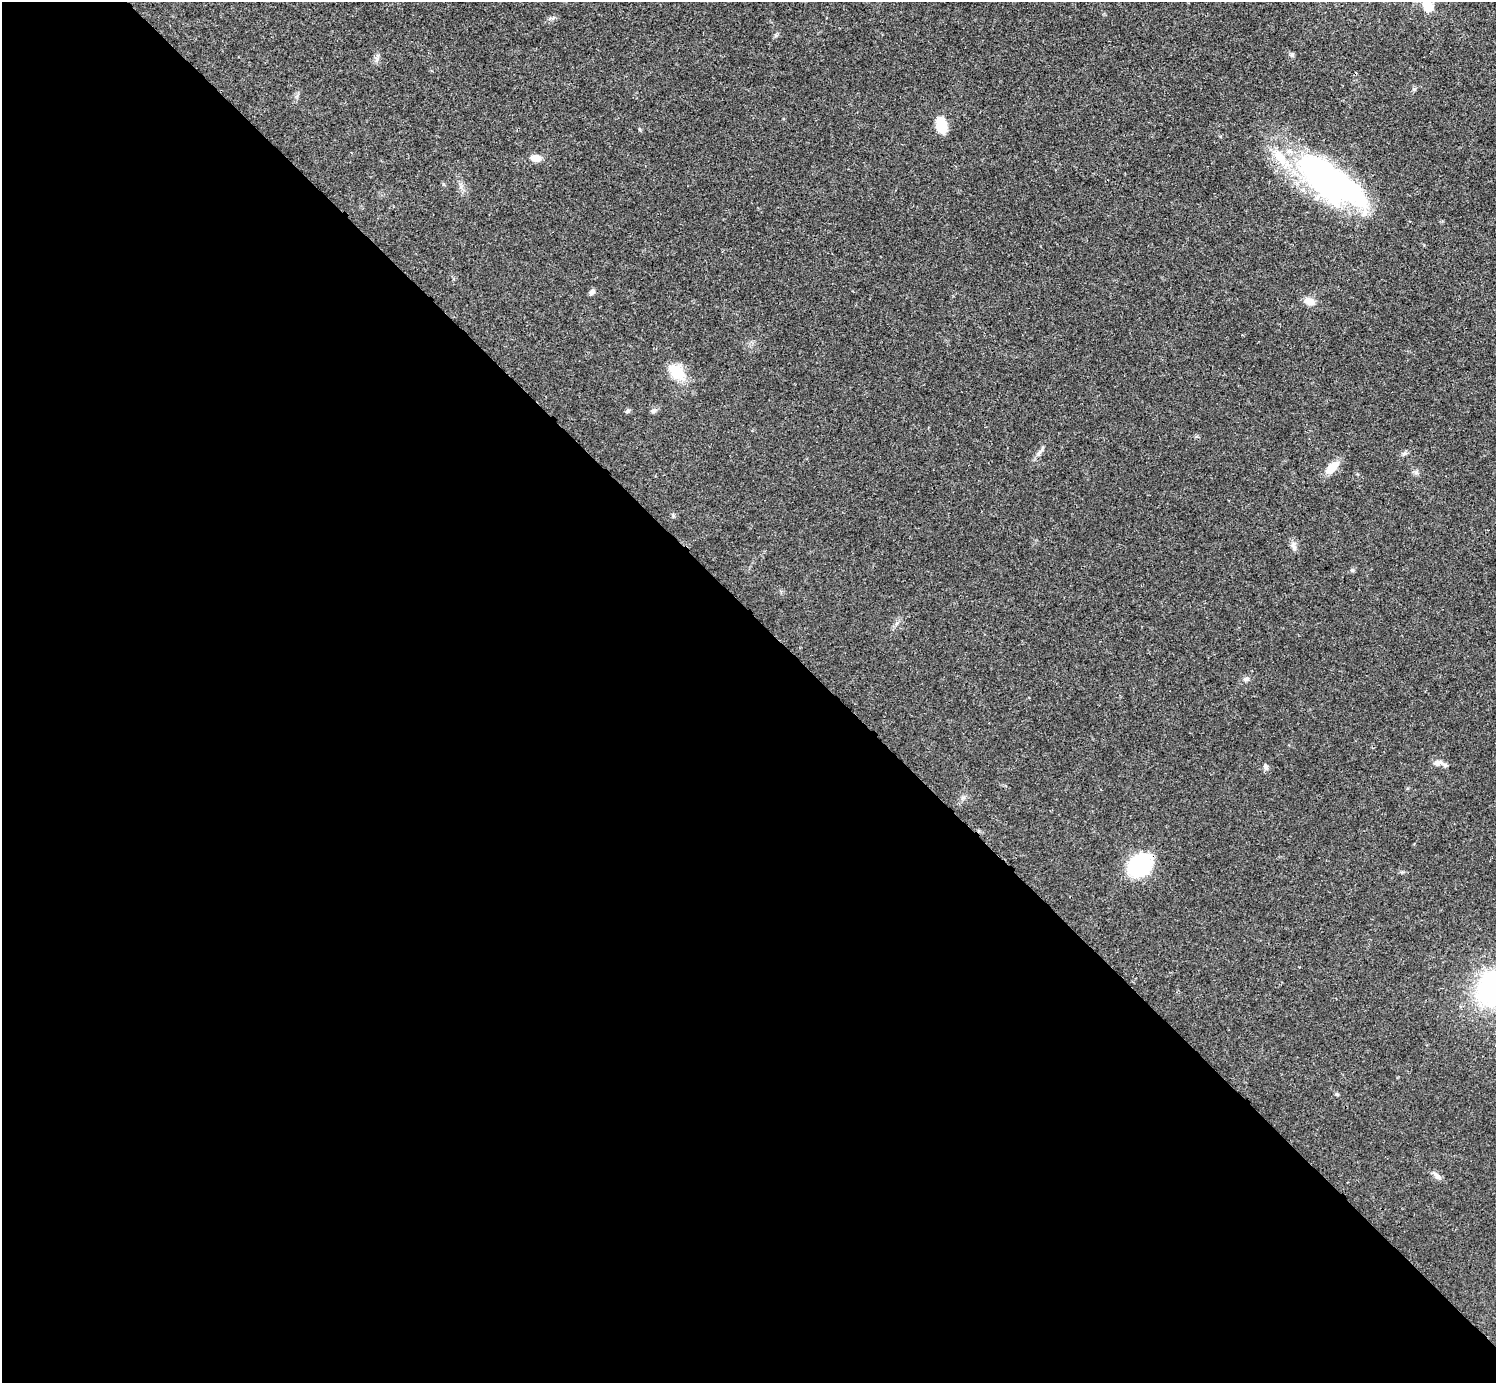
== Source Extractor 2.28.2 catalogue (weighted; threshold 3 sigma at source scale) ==
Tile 9 of 4 x 4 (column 1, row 3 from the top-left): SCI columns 1-1494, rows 1539-2919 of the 5981 x 5980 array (HDU 1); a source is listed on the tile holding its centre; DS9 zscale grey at full resolution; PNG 1498 x 1385 px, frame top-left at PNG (2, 2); no overlay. Shown black and unused: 55% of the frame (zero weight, under 3 of 4 exposures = <1% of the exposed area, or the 3 px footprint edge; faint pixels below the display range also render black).
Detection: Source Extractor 2.28.2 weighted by HDU 2 'WHT'; one run over the whole footprint, this tile lists its part. Background 0.0207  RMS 0.0022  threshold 0.01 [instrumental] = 3 sigma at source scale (4.5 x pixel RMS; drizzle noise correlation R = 1.50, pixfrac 1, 0.05/0.05 arcsec/px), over >= 5 px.
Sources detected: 28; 4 inside a brighter object's white glare — not listed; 1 inside a brighter listed object's ellipse — not listed separately; the other 23 listed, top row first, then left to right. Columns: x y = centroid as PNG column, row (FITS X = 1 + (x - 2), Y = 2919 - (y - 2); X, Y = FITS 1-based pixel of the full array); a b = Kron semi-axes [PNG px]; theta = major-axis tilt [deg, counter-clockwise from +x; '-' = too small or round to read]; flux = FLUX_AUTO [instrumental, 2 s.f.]
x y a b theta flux
1428 6 16 13 -48 3.1
1292 55 6 5 - 0.55
1414 89 6 6 - 0.37
941 125 16 10 -76 5.1
535 158 11 7 -8 2
1326 179 90 32 -36 55
592 292 8 6 46 0.68
1309 301 14 9 -22 2
677 372 25 15 -43 5.3
627 411 7 5 46 0.38
653 411 8 5 17 0.53
1040 452 16 4 50 0.84
1404 453 7 4 2 0.45
1332 467 20 10 39 2.9
1416 472 6 6 - 0.57
1293 545 12 7 -77 0.98
1352 570 6 5 - 0.35
1246 679 8 6 23 0.66
1437 763 13 7 14 1.4
1266 767 7 6 - 0.63
1140 865 19 15 39 24
1337 1094 5 5 - 0.28
1437 1176 14 6 -48 0.95
Overlapping masked pixels (flux is a lower limit): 1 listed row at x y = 1140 865
Isophote crosses this tile's border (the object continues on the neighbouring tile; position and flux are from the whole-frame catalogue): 1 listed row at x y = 1428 6